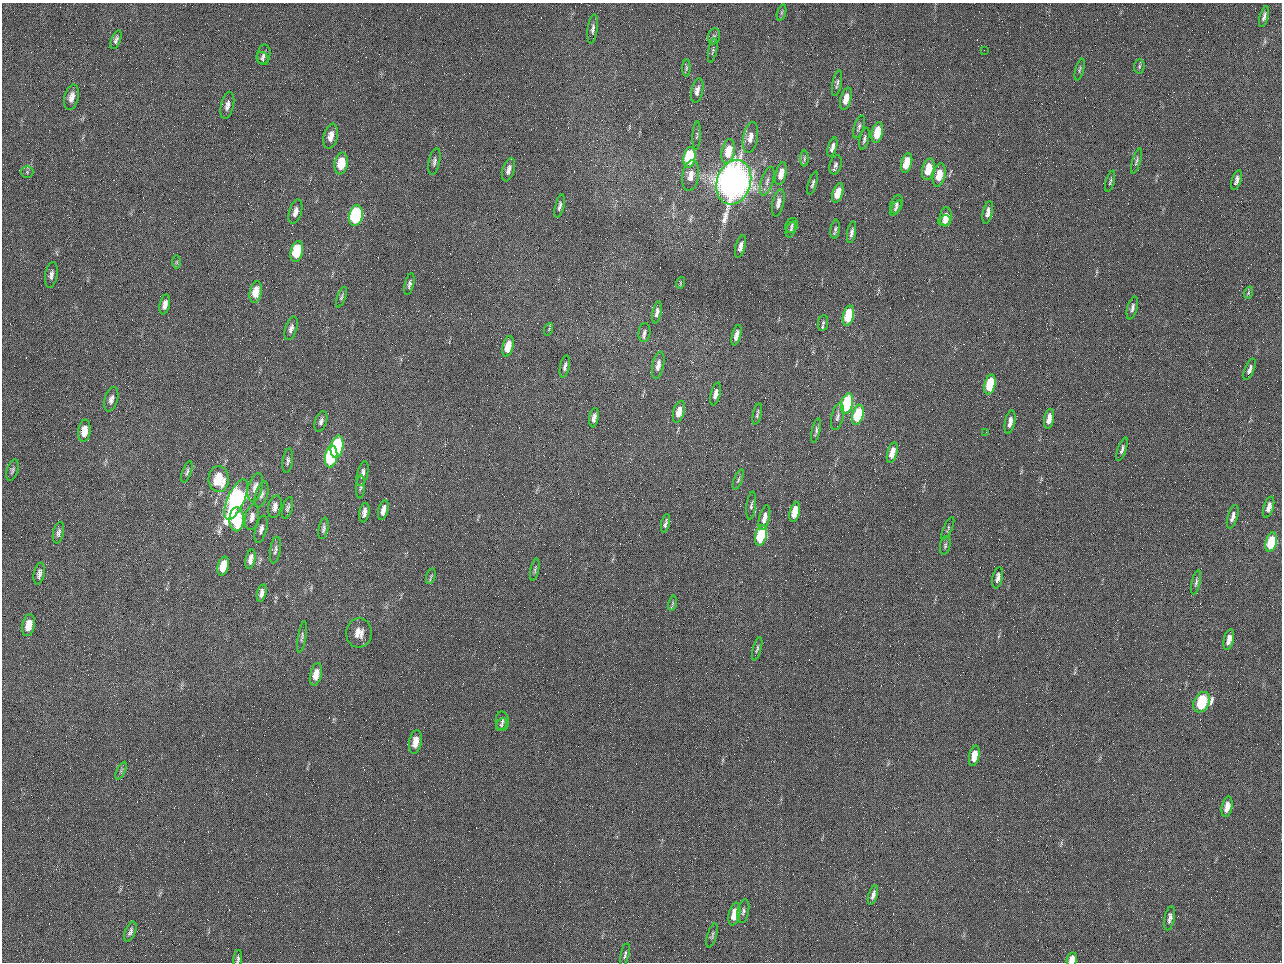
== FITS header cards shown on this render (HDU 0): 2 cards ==
NAXIS1  =                 1280 / length of data axis 1
NAXIS2  =                  960 / length of data axis 2

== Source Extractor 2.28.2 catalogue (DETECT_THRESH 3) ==
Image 1280 x 960 px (HDU 0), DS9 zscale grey, 1 PNG px = 1 image px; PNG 1284 x 964 px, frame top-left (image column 1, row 960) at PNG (2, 3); each listed source drawn as its Kron ellipse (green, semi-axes under 4 px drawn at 4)
Background 2560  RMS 180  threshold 555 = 3 sigma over >= 5 px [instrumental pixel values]
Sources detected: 159; all 159 listed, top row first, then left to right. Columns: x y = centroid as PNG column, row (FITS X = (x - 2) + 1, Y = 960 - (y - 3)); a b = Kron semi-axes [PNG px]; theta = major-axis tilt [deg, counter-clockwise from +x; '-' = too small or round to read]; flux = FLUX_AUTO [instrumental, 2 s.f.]
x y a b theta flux
781 13 8 4 71 1.9e+04
1264 16 11 4 73 4.0e+04
593 29 14 5 83 5.0e+04
714 36 8 6 76 3.6e+04
116 40 10 4 69 4.0e+04
984 50 2 2 - 6.2e+04
713 51 13 4 79 2.9e+04
264 54 10 6 79 4.5e+04
263 59 7 5 -56 2.5e+04
1139 66 7 5 86 2.3e+04
686 68 9 4 90 2.0e+04
1080 69 11 4 74 2.2e+04
837 83 13 4 79 3.7e+04
697 91 12 6 78 7.2e+04
71 97 13 7 76 9.6e+04
846 99 11 5 75 1.7e+05
227 105 14 6 76 6.7e+04
859 127 12 5 72 3.5e+04
877 133 10 5 76 3.4e+05
331 136 13 7 77 1.3e+05
697 136 14 3 87 2.6e+04
750 137 15 7 79 1.2e+05
864 139 11 4 76 3.8e+04
832 147 10 4 72 5.5e+04
728 151 12 6 77 3.1e+05
689 157 10 6 80 9.3e+05
804 159 8 4 89 1.9e+04
434 161 14 5 79 4.6e+04
1136 161 13 4 72 3.2e+04
341 163 11 6 80 3.4e+05
907 163 10 5 76 3.2e+05
835 165 10 6 74 3.9e+04
928 169 11 6 76 3.3e+05
509 170 12 5 73 6.8e+04
27 172 6 6 - 2.5e+04
781 174 12 5 77 1.5e+05
691 175 15 8 80 1.3e+05
939 175 12 6 78 2.4e+05
1236 180 10 4 72 5.3e+04
767 181 15 6 72 6.9e+04
1110 181 11 3 75 2.3e+04
734 182 23 17 73 1.2e+07
813 183 12 4 73 3.2e+04
838 193 10 5 72 2.1e+05
778 203 14 5 77 8.4e+04
897 204 9 5 72 3.5e+04
560 206 12 4 76 3.9e+04
896 208 9 3 58 2.5e+04
295 212 12 6 74 7.8e+04
988 212 11 5 79 7.2e+04
356 216 11 6 78 1.8e+06
946 217 9 6 83 1.4e+05
945 221 6 5 - 7.6e+04
792 226 8 6 60 2.7e+04
791 229 8 4 71 2.5e+04
835 229 9 4 82 3.1e+04
852 232 11 4 80 4.4e+04
740 246 11 5 74 6.9e+04
297 251 11 6 77 4.5e+05
176 262 7 4 90 1.7e+04
51 275 13 6 81 5.6e+04
680 283 6 3 73 1.4e+04
409 284 11 4 77 3.8e+04
256 292 11 6 78 2.1e+05
1248 293 6 4 71 1.9e+04
341 297 11 4 71 2.5e+04
165 304 10 5 77 7.6e+04
1132 308 12 5 75 4.9e+04
657 312 11 4 79 5.2e+04
848 316 10 5 76 5.3e+05
823 323 8 5 82 2.6e+04
291 328 12 5 72 5.4e+04
549 329 6 4 71 1.3e+04
644 333 9 6 84 4.5e+04
736 335 10 4 75 8.1e+04
508 346 10 5 76 2.0e+05
658 365 14 5 79 9.3e+04
565 366 11 4 79 4.4e+04
1250 369 11 4 68 4.8e+04
990 384 10 5 77 6.0e+05
715 394 11 4 77 7.8e+04
111 399 12 6 74 6.5e+04
847 403 10 5 75 1.3e+06
679 412 11 5 75 1.9e+05
757 414 11 3 77 2.7e+04
858 415 10 5 74 7.0e+05
837 417 13 6 76 4.8e+04
594 418 10 4 81 6.3e+04
1049 419 10 5 78 1.4e+05
321 421 10 6 72 4.6e+04
1010 422 12 5 78 8.1e+04
84 431 11 6 82 1.6e+05
816 431 12 4 77 3.7e+04
986 432 2 2 - 8.2e+03
337 447 11 6 79 1.3e+06
1122 449 12 4 70 3.7e+04
892 453 10 5 75 1.4e+05
331 457 11 6 81 1.4e+06
288 461 12 5 82 3.9e+04
12 470 11 5 72 3.1e+04
187 472 11 4 71 3.1e+04
363 473 12 5 77 6.5e+04
219 479 13 10 -88 4.6e+05
738 480 10 3 68 2.5e+04
255 487 14 7 75 1.0e+05
360 487 11 4 84 2.9e+04
262 494 13 6 73 5.2e+04
236 499 22 8 66 3.1e+06
751 505 14 4 82 3.9e+04
275 507 11 6 78 7.1e+04
1269 507 11 5 74 9.0e+04
288 508 11 5 74 3.4e+04
383 510 10 4 76 9.6e+04
795 512 10 5 76 3.0e+05
364 513 10 5 81 7.1e+04
252 517 13 6 78 7.9e+04
1233 517 12 5 74 6.9e+04
764 518 12 5 75 9.7e+04
237 519 12 7 88 7.1e+05
665 523 9 3 77 3.4e+04
323 528 11 4 79 3.7e+04
948 528 12 4 66 2.2e+04
261 529 14 5 75 5.6e+04
58 533 11 5 78 4.1e+04
761 535 10 5 76 1.0e+06
1271 542 10 5 75 6.5e+05
945 545 9 5 78 2.9e+04
275 550 13 5 82 4.1e+04
250 559 10 5 78 8.5e+04
223 566 10 5 74 2.6e+05
535 570 11 3 79 2.5e+04
39 574 11 5 79 5.5e+04
431 576 8 4 75 2.3e+04
998 578 11 5 79 6.4e+04
1196 582 12 4 77 3.2e+04
262 593 9 4 78 5.7e+04
672 603 8 4 81 2.0e+04
29 625 11 6 78 1.9e+05
359 633 14 13 - 1.7e+05
302 637 16 4 80 3.2e+04
1229 640 11 5 76 1.0e+05
757 649 12 3 74 2.7e+04
316 674 11 6 77 1.8e+05
1202 702 11 7 62 9.8e+05
502 721 10 6 -86 3.9e+04
501 725 7 5 53 2.4e+04
415 742 12 6 79 1.8e+05
974 756 10 5 78 2.2e+05
121 771 9 4 65 2.8e+04
1227 807 10 5 78 1.2e+05
873 895 10 4 74 5.6e+04
743 911 12 5 79 4.5e+04
734 914 11 5 77 2.5e+05
1170 918 12 5 78 5.9e+04
130 932 10 5 67 4.7e+04
712 935 12 4 74 3.0e+04
625 955 11 4 78 3.0e+04
238 959 9 4 83 2.8e+04
1072 959 7 5 77 1.3e+05
At the frame edge (FLAGS 8, measured only in part): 2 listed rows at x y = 238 959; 1072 959